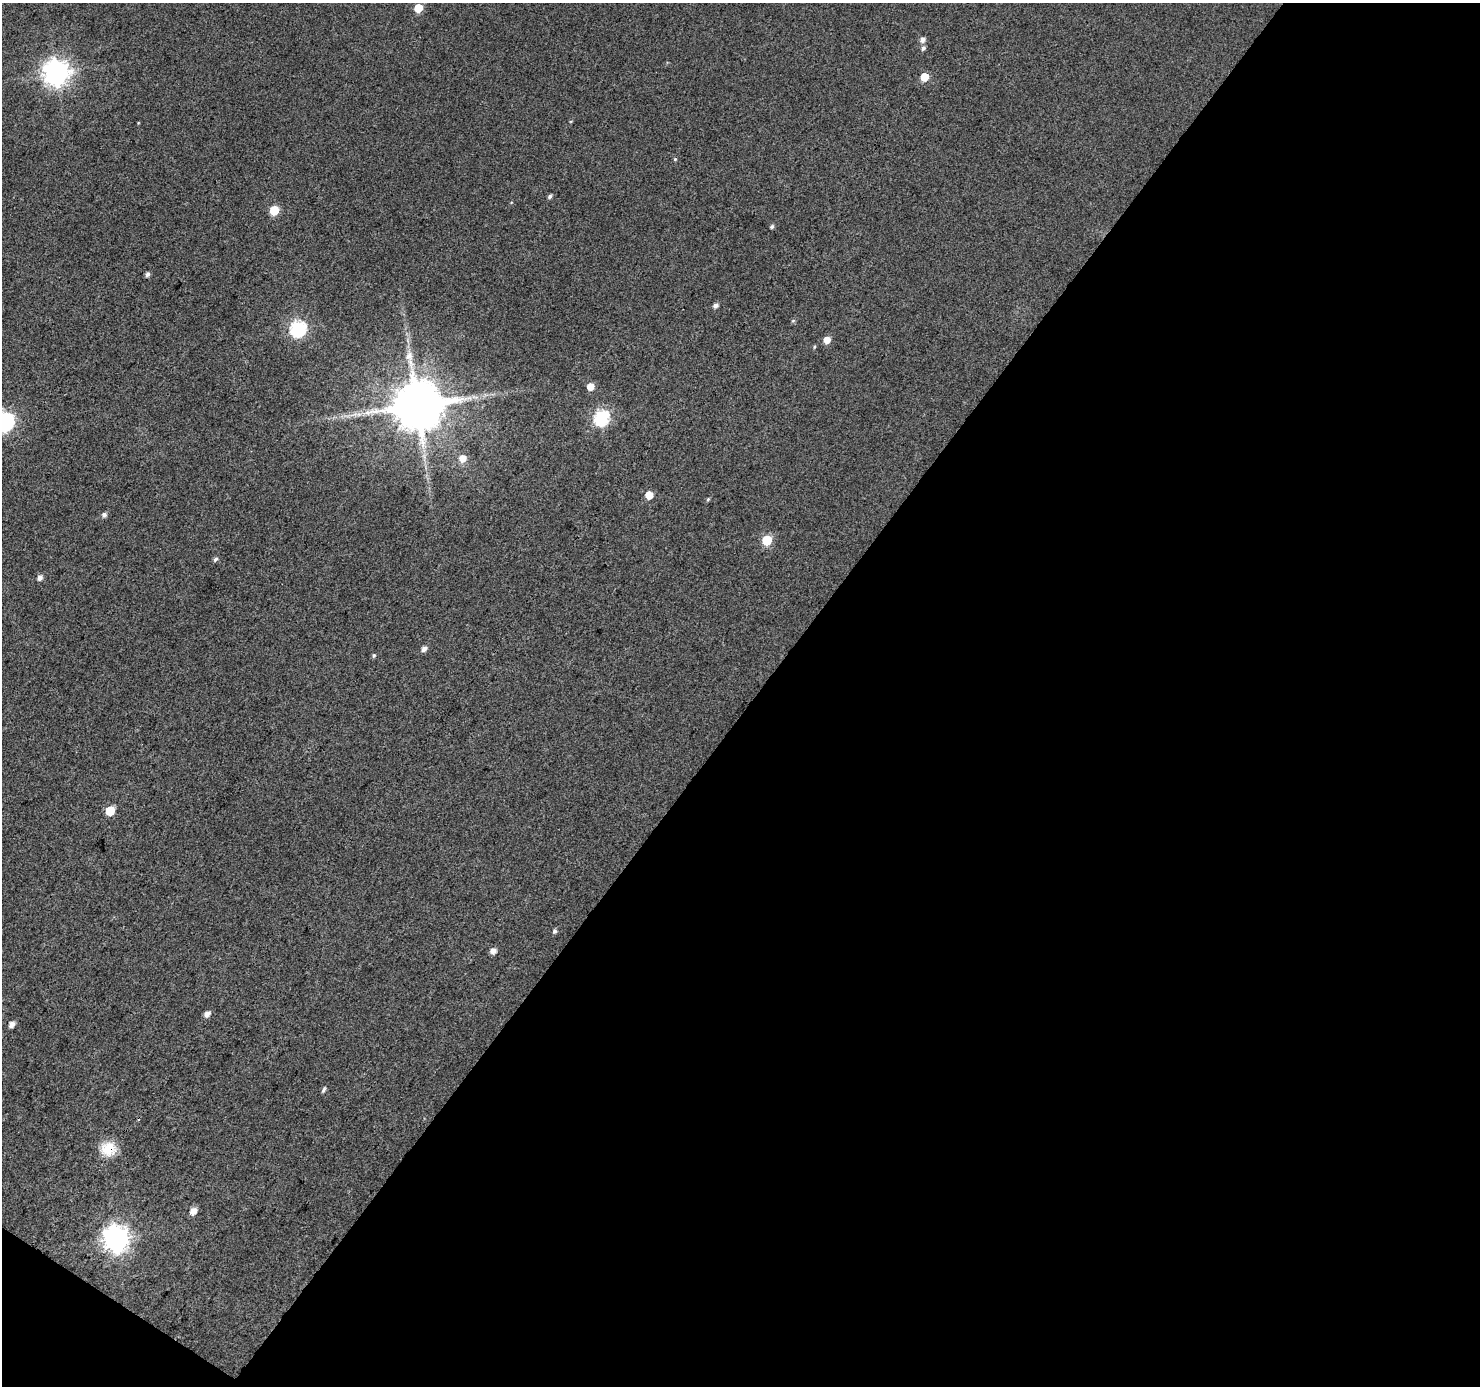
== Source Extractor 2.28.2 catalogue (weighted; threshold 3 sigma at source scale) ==
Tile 4 of 2 x 2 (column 2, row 2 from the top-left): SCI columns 1480-2957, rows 116-1499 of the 2958 x 2982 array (HDU 1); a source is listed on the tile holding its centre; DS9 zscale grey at full resolution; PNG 1482 x 1388 px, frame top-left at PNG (2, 3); no overlay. Shown black and unused: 50% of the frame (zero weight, under 3 of 4 exposures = <1% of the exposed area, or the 3 px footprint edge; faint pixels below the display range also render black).
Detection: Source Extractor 2.28.2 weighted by HDU 2 'WHT'; one run over the whole footprint, this tile lists its part. Background 0.0746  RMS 0.012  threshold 0.0534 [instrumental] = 3 sigma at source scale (4.5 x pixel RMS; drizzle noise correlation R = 1.50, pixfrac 1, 0.0396/0.0396 arcsec/px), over >= 5 px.
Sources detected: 38; all 38 listed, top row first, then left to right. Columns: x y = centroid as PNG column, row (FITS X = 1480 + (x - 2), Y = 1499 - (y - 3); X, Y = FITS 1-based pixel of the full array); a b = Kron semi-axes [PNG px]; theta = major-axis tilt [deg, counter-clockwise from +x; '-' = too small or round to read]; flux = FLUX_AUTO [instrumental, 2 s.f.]
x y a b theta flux
418 8 5 5 - 30
923 39 6 5 - 5.6
923 48 6 5 - 3.2
56 73 9 8 - 1100
924 77 6 5 - 22
675 159 4 4 - 1.3
550 196 6 4 46 2.7
274 210 6 5 - 42
772 226 5 4 - 2.2
147 274 6 5 - 3.2
716 305 5 5 - 4.3
793 321 6 3 20 1.3
298 328 7 7 - 270
827 340 6 5 - 12
409 356 11 9 68 9.5
590 387 6 5 - 12
417 405 13 12 - 7500
359 414 7 4 18 3.5
602 417 7 6 - 230
5 421 7 7 - 400
463 458 7 7 - 12
649 495 5 5 - 18
708 499 5 4 - 1.4
104 515 6 5 - 3.7
767 540 6 5 - 54
215 559 6 5 - 2.8
40 578 6 5 - 5.5
424 649 6 5 - 5.4
374 655 5 5 - 1.9
110 811 6 5 - 42
555 931 6 5 - 2.7
493 951 6 5 - 7.2
207 1014 6 5 - 7.1
12 1024 5 4 - 8
324 1090 7 4 59 2.5
108 1149 20 18 4 24
193 1211 6 5 - 11
116 1238 9 9 - 1000
Overlapping masked pixels (flux is a lower limit): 1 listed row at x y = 108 1149
Isophote crosses this tile's border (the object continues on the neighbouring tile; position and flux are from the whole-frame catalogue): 1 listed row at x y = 5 421